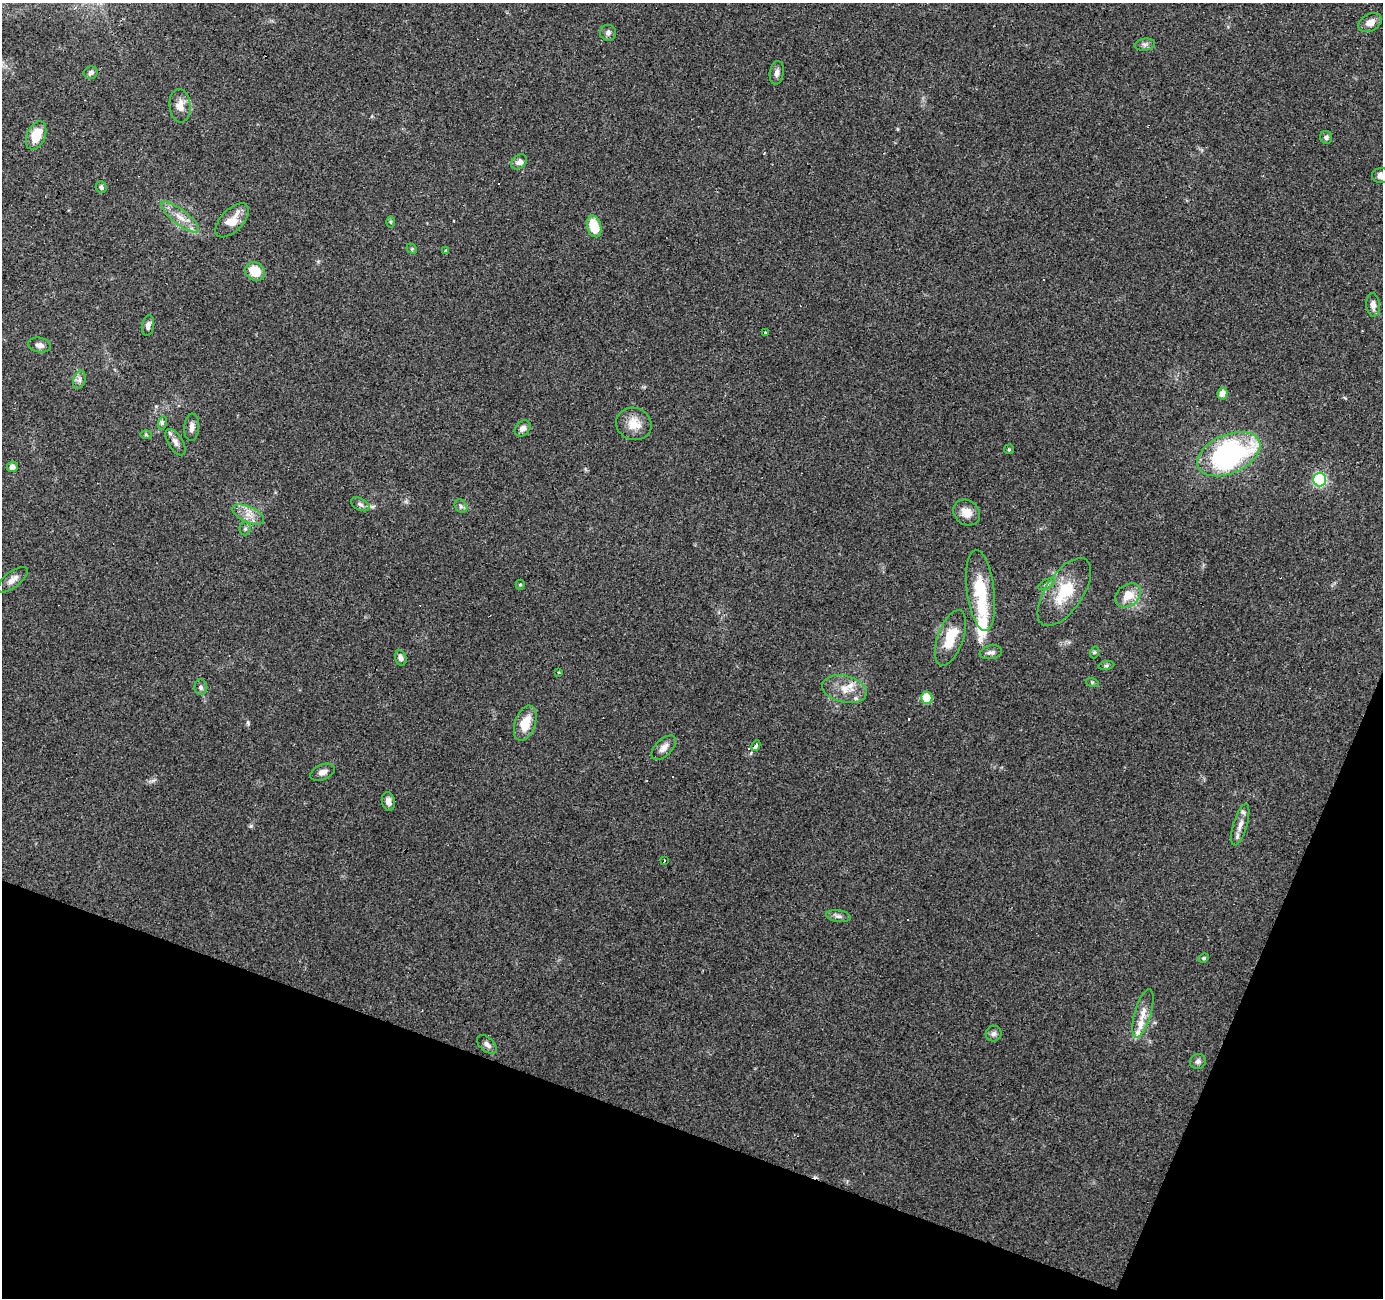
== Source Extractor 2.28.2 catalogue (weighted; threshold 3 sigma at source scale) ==
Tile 15 of 4 x 4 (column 3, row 4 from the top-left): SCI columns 2763-4143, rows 207-1502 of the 5528 x 5664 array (HDU 1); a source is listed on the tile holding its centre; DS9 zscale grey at full resolution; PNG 1385 x 1300 px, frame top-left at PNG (2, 3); each listed source drawn as its Kron ellipse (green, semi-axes under 4 px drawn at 4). Shown black and unused: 18% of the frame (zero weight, under 3 of 4 exposures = <1% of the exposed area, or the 3 px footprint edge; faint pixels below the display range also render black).
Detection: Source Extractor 2.28.2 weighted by HDU 2 'WHT'; one run over the whole footprint, this tile lists its part. Background 0.0703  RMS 0.0053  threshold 0.0239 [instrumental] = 3 sigma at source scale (4.5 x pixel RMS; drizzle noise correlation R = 1.50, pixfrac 1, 0.0396/0.0396 arcsec/px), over >= 5 px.
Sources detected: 83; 1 inside a brighter object's white glare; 9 cosmic-ray / hot-pixel residue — neither listed nor drawn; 5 inside a brighter listed object's ellipse — not listed separately; the other 68 listed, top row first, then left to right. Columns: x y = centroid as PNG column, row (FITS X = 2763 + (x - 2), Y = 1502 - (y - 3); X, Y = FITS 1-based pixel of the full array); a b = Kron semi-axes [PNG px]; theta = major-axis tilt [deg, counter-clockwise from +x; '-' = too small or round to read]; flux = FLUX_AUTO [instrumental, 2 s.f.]
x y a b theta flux
1370 23 13 8 30 4.3
608 33 8 8 - 1.7
1145 45 10 6 8 1.7
91 73 7 6 - 1.7
777 73 12 7 81 2.2
180 106 17 10 -85 5.2
36 135 15 9 66 11
1326 137 6 6 - 1.4
519 162 9 6 39 2.8
1381 176 9 7 -2 3.2
101 187 6 5 - 1.5
180 217 23 7 -38 6.4
232 220 21 11 46 8.4
390 222 6 4 -90 0.73
594 226 11 7 -72 14
412 249 6 4 -46 0.62
446 251 3 3 - 3.8
255 271 10 9 - 12
1373 305 12 6 -85 3.1
148 326 10 6 80 2.3
766 332 4 3 - 1.6
40 345 11 7 -12 2.6
79 380 9 6 73 2
1222 394 6 5 - 4.2
162 423 7 4 75 1
634 424 18 16 -18 8.2
192 427 14 7 85 2.8
523 428 9 7 45 2.2
146 435 6 4 -2 0.6
175 442 15 7 -58 3.1
1009 449 5 4 - 0.65
1229 454 33 19 23 99
12 467 5 5 - 2.5
1319 479 7 6 - 73
360 504 10 6 -29 1.6
461 506 7 6 - 1.4
967 512 14 12 -36 6
248 514 17 8 -24 5.2
245 529 6 5 - 1
13 580 18 8 38 3.7
1047 584 9 4 27 1.3
520 585 5 4 - 0.68
981 590 41 13 -83 24
1064 592 39 18 56 20
1128 595 14 10 40 8.7
950 638 29 13 70 15
991 652 11 6 12 1.9
1095 652 6 4 70 0.8
401 658 8 5 -75 2
1106 665 8 4 9 0.96
559 672 3 2 - 0.93
1092 682 6 4 -18 0.64
201 687 7 6 - 1.5
844 689 22 13 -14 8.9
927 698 6 5 - 17
525 723 18 10 71 11
756 745 5 3 - 11
664 748 15 8 44 3.5
322 772 13 7 23 2.9
388 802 9 6 -79 2.8
1240 825 22 7 73 4.4
664 860 3 2 - 0.58
838 916 12 6 -7 1.9
1204 958 5 4 - 0.87
1143 1013 25 8 74 5.5
994 1034 8 7 - 1.8
487 1044 12 6 -42 2.3
1198 1061 8 7 - 1.8
Isophote crosses this tile's border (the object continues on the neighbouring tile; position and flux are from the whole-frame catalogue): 1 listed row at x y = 1381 176